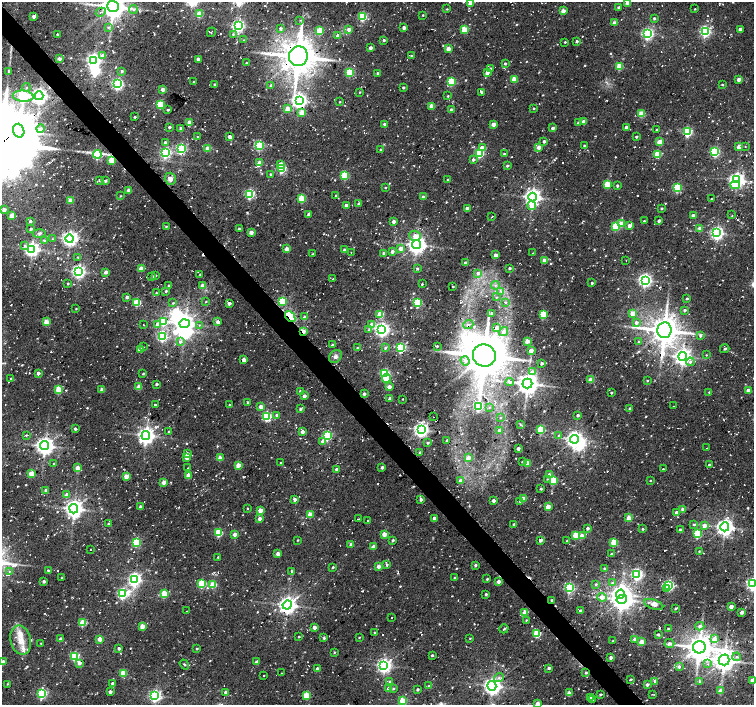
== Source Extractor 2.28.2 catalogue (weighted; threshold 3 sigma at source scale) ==
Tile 11 of 4 x 4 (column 3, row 3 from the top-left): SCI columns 3012-4514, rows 1629-3033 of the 6037 x 5999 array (HDU 1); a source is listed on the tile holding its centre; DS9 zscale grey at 2 x 2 block average (1 PNG px = mean of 2 x 2 image px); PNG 756 x 707 px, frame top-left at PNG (2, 2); each listed source drawn as its Kron ellipse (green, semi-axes under 4 px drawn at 4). Shown black and unused: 3% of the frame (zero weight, under 2 of 3 exposures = <1% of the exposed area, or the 3 px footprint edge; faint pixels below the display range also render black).
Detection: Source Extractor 2.28.2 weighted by HDU 2 'WHT'; one run over the whole footprint, this tile lists its part. Background 0.0536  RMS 0.0087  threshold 0.0391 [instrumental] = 3 sigma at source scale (4.5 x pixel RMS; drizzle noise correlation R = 1.50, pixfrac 1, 0.0396/0.0396 arcsec/px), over >= 5 px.
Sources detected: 838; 5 inside a brighter object's white glare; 31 cosmic-ray / hot-pixel residue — neither listed nor drawn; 5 inside a brighter listed object's ellipse — not listed separately; of the other 797, all 500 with FLUX_AUTO >= 1.54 (the completeness limit of this list) listed and drawn (297 fainter detections not listed), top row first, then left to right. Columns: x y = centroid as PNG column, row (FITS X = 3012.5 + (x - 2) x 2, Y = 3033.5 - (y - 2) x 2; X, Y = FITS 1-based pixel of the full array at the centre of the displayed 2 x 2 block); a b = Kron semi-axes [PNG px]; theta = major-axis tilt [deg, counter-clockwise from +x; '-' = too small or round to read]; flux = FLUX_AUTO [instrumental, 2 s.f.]
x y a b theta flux
627 2 3 2 - 15
470 3 3 3 - 24
113 6 6 5 - 2600
619 8 2 2 - 9.6
447 9 2 2 - 1.7
695 9 2 2 - 1.7
133 10 4 4 - 3.9
563 11 2 2 - 29
101 12 5 2 - 3.7
199 14 3 3 - 55
423 15 2 2 - 1.6
34 16 3 3 - 8.8
362 17 3 3 - 140
654 18 3 3 - 4.2
300 20 3 3 - 1.7
615 23 2 2 - 23
238 26 4 3 - 470
108 27 4 3 - 3
281 28 3 3 - 5.3
404 28 2 2 - 13
349 29 3 2 - 14
465 29 3 3 - 66
740 29 3 3 - 7.9
320 31 3 3 - 92
211 32 5 2 - 1.9
705 32 3 3 - 320
57 34 2 2 - 3
233 34 3 3 - 2.5
647 34 4 3 - 400
338 36 3 3 - 8.7
244 40 3 3 - 1.6
384 40 2 2 - 4
577 41 2 2 - 3.5
565 42 2 2 - 2.5
371 48 2 2 - 12
448 49 3 2 - 27
103 55 3 3 - 15
298 56 10 9 - 4800
411 56 2 2 - 4
60 59 2 2 - 11
198 59 2 2 - 10
94 60 4 4 - 620
246 63 2 2 - 1.7
505 63 3 2 - 3.2
619 67 3 3 - 73
490 68 3 3 - 3.3
9 71 2 2 - 6.4
122 71 3 2 - 3.8
350 73 3 3 - 110
377 73 2 2 - 2.8
487 73 3 3 - 12
514 79 3 3 - 41
739 79 3 2 - 13
194 82 2 2 - 1.9
451 82 3 3 - 110
117 84 3 3 - 400
215 84 2 2 - 3.8
271 85 3 3 - 5.7
722 85 3 2 - 2
26 87 4 3 - 2.3
403 87 2 2 - 4
163 89 3 3 - 17
360 92 2 2 - 1.7
481 92 2 2 - 3.3
23 96 10 5 -5 290
39 96 4 4 - 860
448 96 2 2 - 1.9
299 100 4 4 - 740
340 102 2 2 - 1.6
160 105 3 3 - 86
432 106 3 2 - 25
534 108 2 2 - 2.8
288 109 3 3 - 37
168 110 2 2 - 3.4
451 110 2 2 - 7.7
302 112 3 2 - 37
641 114 3 3 - 65
135 117 2 2 - 3.1
584 121 2 2 - 21
190 123 3 3 - 33
578 123 3 2 - 4.4
384 124 2 2 - 6.2
493 124 2 2 - 23
169 127 3 2 - 3.9
626 127 3 3 - 6.7
181 128 3 2 - 8.4
553 128 2 2 - 8.6
41 129 4 4 - 6.2
657 130 2 2 - 3
19 131 7 5 -72 3600
687 132 3 3 - 220
198 137 3 3 - 3.2
230 137 4 3 - 12
636 137 2 2 - 3.7
544 141 2 2 - 6.1
165 142 3 2 - 5.4
660 142 3 3 - 38
259 145 4 3 - 210
584 145 2 2 - 2.3
739 146 3 3 - 19
745 146 2 2 - 1.7
539 147 3 3 - 18
208 148 3 3 - 34
482 148 4 3 - 17
181 149 3 3 - 260
380 149 3 2 - 2.8
715 152 3 3 - 200
166 153 3 3 - 300
479 153 3 3 - 160
97 154 4 3 - 190
504 154 3 2 - 3
657 154 3 3 - 82
112 160 3 3 - 57
473 160 3 3 - 5.1
260 163 3 3 - 31
281 164 3 3 - 17
507 166 3 2 - 3
282 169 3 3 - 140
270 174 2 2 - 2.6
345 175 3 3 - 120
170 179 6 5 - 11
99 180 4 2 - 1.7
448 180 3 3 - 2.8
737 180 4 4 - 840
105 181 4 3 - 3.3
607 184 3 3 - 63
735 185 5 3 - 25
617 186 2 2 - 3.9
385 188 2 2 - 1.8
677 188 3 3 - 160
129 190 3 2 - 14
250 194 3 3 - 230
336 195 2 2 - 2.7
120 196 2 2 - 1.6
423 197 2 2 - 9.3
533 197 4 4 - 1000
302 198 3 3 - 86
711 199 2 2 - 1.7
71 200 3 3 - 34
359 204 3 3 - 3.9
346 205 2 2 - 11
532 206 4 4 - 27
467 208 2 2 - 14
662 208 2 2 - 3.7
4 210 2 2 - 20
308 214 3 2 - 3.6
12 215 3 2 - 28
732 215 2 2 - 1.6
492 216 4 2 - 1.9
693 216 2 2 - 14
30 221 3 3 - 4
644 221 2 2 - 2.5
659 221 3 3 - 4.2
394 222 3 3 - 9.9
622 223 3 3 - 39
629 226 3 3 - 12
166 227 3 2 - 1.8
616 227 3 3 - 110
700 228 3 3 - 17
31 229 2 2 - 4.2
239 229 2 2 - 4.9
251 232 3 3 - 14
39 233 6 4 -2 4.6
717 233 4 4 - 560
415 236 6 5 - 16
52 239 3 3 - 1.8
70 239 4 4 - 820
44 241 4 3 - 3.9
24 245 3 3 - 2.9
417 245 4 4 - 1200
401 248 3 3 - 21
31 249 4 4 - 740
287 249 3 2 - 22
345 250 2 2 - 9.2
392 251 3 2 - 8.4
351 252 2 2 - 1.8
384 253 3 3 - 6.7
533 253 3 2 - 2.2
312 254 3 2 - 2.4
496 255 2 2 - 16
78 257 3 3 - 2
544 260 2 2 - 18
626 260 2 2 - 2
466 263 2 2 - 12
417 268 3 3 - 2.6
510 268 2 2 - 4
141 269 3 3 - 29
78 272 4 4 - 580
106 272 3 3 - 12
478 273 4 4 - 7.7
200 274 2 2 - 2
155 275 3 2 - 3.6
152 277 3 2 - 4.1
333 279 2 2 - 2.7
645 280 4 4 - 570
592 283 2 2 - 3.5
68 284 3 3 - 1.9
422 284 2 2 - 1.7
169 285 4 2 - 2.2
202 285 3 3 - 13
495 285 4 2 - 2.8
453 286 2 2 - 2.2
166 291 3 2 - 2.4
501 291 4 2 - 2.4
156 293 2 2 - 1.6
127 297 3 2 - 8.1
497 297 3 3 - 1.9
687 298 2 2 - 3.1
282 301 3 3 - 95
206 302 3 2 - 2
505 302 4 3 - 2.6
137 303 3 3 - 96
173 303 3 2 - 2
229 303 3 3 - 7.7
417 303 3 3 - 150
76 309 2 2 - 1.5
685 310 3 2 - 4.6
492 313 3 3 - 4.4
633 313 3 2 - 42
380 314 3 3 - 38
543 314 3 3 - 87
290 316 6 4 -50 130
305 317 3 2 - 11
46 322 3 3 - 37
164 322 3 3 - 120
218 322 3 3 - 11
637 322 3 3 - 6.6
185 324 5 4 - 1100
143 325 2 2 - 1.6
157 325 3 3 - 11
199 325 3 3 - 2.2
372 325 3 3 - 21
468 325 5 3 - 6.1
497 328 3 3 - 16
369 329 4 3 - 3.2
382 329 4 4 - 680
664 330 8 7 - 3600
303 331 3 2 - 46
503 332 5 4 - 8.9
162 336 3 3 - 240
700 336 3 3 - 3.8
527 341 3 3 - 25
639 341 3 3 - 1.6
180 342 4 3 - 5.3
333 345 2 2 - 4
437 346 2 2 - 2.7
143 347 2 2 - 1.9
358 348 3 2 - 5.6
385 348 3 3 - 2.9
401 348 3 3 - 210
725 349 5 3 - 3.9
140 350 3 3 - 33
531 350 3 3 - 18
484 355 11 11 - 6400
706 355 2 2 - 1.6
683 356 4 4 - 850
335 357 7 5 43 6.3
244 360 2 2 - 26
465 361 5 4 - 5.3
690 362 4 4 - 4.9
542 363 2 2 - 5.1
532 372 4 4 - 13
38 373 2 2 - 12
143 374 3 3 - 2.8
385 374 3 3 - 210
387 378 4 3 - 19
11 379 2 2 - 1.5
591 380 3 2 - 29
647 381 2 2 - 1.7
510 382 4 3 - 3.9
156 384 2 2 - 5.4
527 384 5 5 - 2000
139 387 3 3 - 28
389 387 2 2 - 13
59 390 3 3 - 74
102 390 3 3 - 12
748 390 2 2 - 15
300 391 2 2 - 2
709 392 3 2 - 1.9
611 393 3 2 - 2.3
364 394 3 2 - 7.2
304 396 3 3 - 7.9
390 399 3 2 - 11
403 399 2 2 - 1.7
247 402 2 2 - 3.4
155 405 2 2 - 3.5
230 405 2 2 - 2.8
479 406 3 3 - 210
673 406 2 2 - 1.9
261 407 2 2 - 23
489 407 3 3 - 2.1
630 408 3 3 - 4.1
300 409 3 3 - 3.5
277 415 3 3 - 7.2
578 415 3 2 - 3.6
267 416 3 3 - 210
434 417 2 2 - 1.7
500 418 3 2 - 1.7
521 425 3 2 - 1.7
75 429 2 2 - 6.9
421 430 4 4 - 690
499 430 3 2 - 5.5
541 430 3 3 - 120
169 432 2 2 - 3
302 432 3 3 - 8.1
26 435 4 2 - 1.7
327 435 3 3 - 190
558 435 3 2 - 1.8
146 436 4 4 - 1000
574 439 4 4 - 890
447 440 3 2 - 3.2
323 441 3 3 - 13
428 443 2 2 - 4
45 446 4 4 - 1200
707 448 2 2 - 1.9
518 449 2 2 - 10
420 452 3 3 - 2.8
187 454 3 2 - 11
187 458 3 3 - 19
220 458 2 2 - 29
468 458 3 3 - 20
522 462 2 2 - 2.7
280 463 3 2 - 1.6
527 463 3 3 - 33
54 464 2 2 - 2.1
238 465 3 3 - 32
709 465 2 2 - 6.6
382 467 2 2 - 6.6
78 468 3 3 - 29
188 468 3 2 - 1.8
336 469 3 2 - 4.3
663 469 2 2 - 2.4
31 474 3 3 - 46
549 475 3 3 - 15
126 476 3 3 - 34
189 476 3 3 - 47
547 479 3 3 - 2
553 480 3 3 - 94
650 480 2 2 - 1.7
461 481 3 3 - 16
164 482 3 2 - 26
541 489 2 2 - 4.2
46 490 3 2 - 10
67 495 3 2 - 15
523 498 3 3 - 26
295 500 2 2 - 9.2
421 500 2 2 - 7.5
493 500 2 2 - 8.2
520 501 4 3 - 2.8
548 506 3 3 - 22
140 507 3 2 - 7.4
247 508 2 2 - 1.9
74 509 5 4 - 1200
683 509 3 2 - 19
260 510 3 3 - 23
677 512 2 2 - 12
310 514 3 3 - 30
434 518 2 2 - 8.5
629 518 3 3 - 32
260 519 3 3 - 9.5
358 519 4 2 - 1.6
368 521 2 2 - 1.7
109 523 3 3 - 2.2
514 524 3 2 - 2.6
694 525 3 3 - 2.4
704 526 3 3 - 15
725 527 4 4 - 1000
588 528 2 2 - 7.2
643 529 2 2 - 3
680 530 2 2 - 6.3
218 533 3 3 - 120
235 534 3 2 - 22
384 534 3 2 - 32
697 534 3 3 - 130
576 535 3 3 - 55
582 536 3 3 - 22
297 540 2 2 - 1.7
393 540 2 2 - 4.5
540 540 2 2 - 16
567 541 3 2 - 1.7
136 542 3 3 - 160
614 542 3 3 - 57
351 545 2 2 - 8.9
373 546 3 2 - 12
91 549 2 2 - 1.9
699 551 3 2 - 1.6
278 554 3 3 - 12
612 554 3 3 - 3.9
218 557 2 2 - 2.1
387 565 3 3 - 4.4
475 565 3 2 - 4.4
378 566 3 3 - 15
333 567 3 2 - 2.4
604 568 2 2 - 2.7
48 570 2 2 - 3.2
9 571 3 2 - 1.8
292 571 3 2 - 2.3
637 574 4 3 - 370
62 577 2 2 - 2
454 578 3 2 - 2.6
135 579 4 4 - 550
487 579 2 2 - 3.1
44 581 2 2 - 6.9
499 581 3 3 - 12
613 583 4 3 - 6.7
202 584 3 3 - 130
596 584 3 3 - 2.8
753 584 4 4 - 540
213 585 3 3 - 71
669 585 4 3 - 290
569 588 3 3 - 250
667 589 4 3 - 12
123 594 4 3 - 300
164 594 3 3 - 90
486 594 2 2 - 4.6
621 594 4 4 - 1000
602 597 5 4 - 21
622 599 5 4 - 1600
552 600 3 2 - 5.7
287 605 4 4 - 1100
654 605 10 4 -18 7.5
731 607 2 2 - 18
675 609 3 2 - 2.3
186 611 2 2 - 3.5
580 611 3 3 - 6
525 612 3 3 - 29
742 612 2 2 - 9.2
392 617 2 2 - 2.4
526 620 2 2 - 2
82 623 3 3 - 76
142 626 3 3 - 33
700 626 4 3 - 7.2
314 627 2 2 - 17
504 629 5 2 - 2.4
668 629 2 2 - 2.2
374 632 2 2 - 2.9
537 633 3 3 - 120
658 634 2 2 - 3.3
299 637 2 2 - 2.3
359 637 2 2 - 1.6
324 638 3 3 - 3.4
470 638 3 2 - 1.6
61 639 2 2 - 12
100 639 3 3 - 23
635 639 3 3 - 15
714 639 4 3 - 21
21 640 15 10 -77 29
613 641 3 2 - 1.7
642 642 3 3 - 27
669 643 5 4 - 6.8
41 644 2 2 - 1.7
699 647 6 6 - 2800
119 648 2 2 - 6.4
197 649 2 2 - 2.6
334 652 3 3 - 2
432 655 2 2 - 3.6
75 656 3 3 - 150
611 657 3 3 - 9.5
737 657 4 3 - 4
724 660 5 5 - 2000
3 662 2 2 - 21
257 662 3 2 - 10
79 663 3 3 - 12
184 664 5 3 - 2.8
708 664 3 2 - 2.1
384 666 4 4 - 690
679 667 3 3 - 5.6
549 668 3 3 - 4.5
317 669 3 2 - 7.4
123 673 3 3 - 75
281 673 2 2 - 2.1
586 673 3 3 - 3.3
264 676 2 2 - 2.2
499 678 5 3 - 4.7
631 679 3 2 - 2.2
752 680 3 2 - 17
390 681 3 3 - 1.9
655 681 4 3 - 7.3
699 681 4 3 - 2.3
112 683 2 2 - 5.8
7 684 3 3 - 1.9
647 685 2 2 - 8.7
429 686 3 2 - 1.6
492 686 5 4 - 1100
388 689 3 3 - 11
393 689 3 3 - 2.6
417 689 2 2 - 4.7
720 691 3 3 - 15
110 692 2 2 - 8.4
225 692 3 3 - 4.2
42 693 3 3 - 240
569 693 3 3 - 22
600 694 2 2 - 4.9
652 694 3 2 - 1.7
307 695 3 3 - 85
155 696 4 3 - 430
590 697 3 3 - 6.2
593 700 3 3 - 4.2
403 701 3 3 - 67
537 703 3 3 - 10
Overlapping masked pixels (flux is a lower limit): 5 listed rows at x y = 112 160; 290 316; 303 331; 552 600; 586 673
Isophote crosses this tile's border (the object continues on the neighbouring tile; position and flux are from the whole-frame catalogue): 7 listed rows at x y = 627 2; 470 3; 113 6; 753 584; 3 662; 752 680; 537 703
Diffuse or blended objects may show on this block-average render without a row.